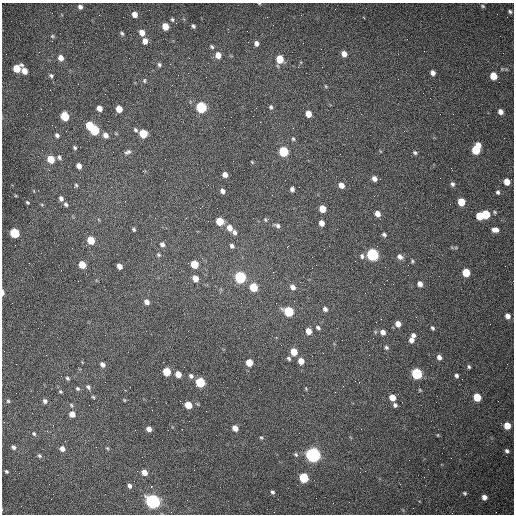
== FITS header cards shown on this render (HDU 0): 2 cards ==
NAXIS1  =                  512 /fastest changing axis
NAXIS2  =                  512 /next to fastest changing axis

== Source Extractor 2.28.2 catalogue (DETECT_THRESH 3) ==
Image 512 x 512 px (HDU 0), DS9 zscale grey, 1 PNG px = 1 image px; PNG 516 x 516 px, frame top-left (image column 1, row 512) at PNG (2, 3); no overlay
Background 1500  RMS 23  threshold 67.7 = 3 sigma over >= 5 px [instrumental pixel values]
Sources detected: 167; all 167 listed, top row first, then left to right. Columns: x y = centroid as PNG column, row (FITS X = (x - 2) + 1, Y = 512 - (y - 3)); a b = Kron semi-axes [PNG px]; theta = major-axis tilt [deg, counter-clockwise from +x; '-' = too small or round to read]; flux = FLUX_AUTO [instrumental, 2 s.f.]
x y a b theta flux
259 3 4 2 - 1100
483 6 6 4 -27 2200
80 7 5 5 - 5000
510 12 5 4 - 2700
135 14 6 5 - 11000
172 19 5 5 - 2500
165 26 5 5 - 22000
193 26 4 3 - 2800
142 32 6 5 - 14000
122 33 6 4 -47 2500
51 36 5 4 - 3100
145 41 6 5 - 10000
256 43 5 5 - 5600
212 47 6 4 -45 2500
344 54 5 5 - 12000
218 55 7 6 - 13000
61 58 6 6 - 9400
280 59 6 5 - 39000
159 65 5 5 - 2900
17 68 7 6 - 36000
24 71 5 5 - 14000
433 73 5 4 - 6700
51 76 6 5 - 3000
493 76 6 5 - 33000
144 81 7 5 89 2400
326 86 5 4 - 1600
105 94 2 2 - 630
201 107 6 5 - 150000
271 107 6 5 - 2900
99 108 5 4 - 11000
119 109 5 5 - 22000
500 112 5 4 - 8400
308 114 5 5 - 19000
65 116 6 5 - 66000
89 125 5 5 - 45000
293 128 2 2 - 770
95 130 6 5 - 110000
135 130 6 5 - 2700
404 131 2 2 - 670
143 134 6 5 - 50000
57 135 6 5 - 4300
105 135 7 6 - 7400
293 139 5 4 - 2200
75 148 5 4 - 2800
476 149 9 5 68 69000
283 151 6 5 - 110000
128 152 9 6 26 4400
415 153 6 5 - 2800
59 157 6 5 - 3600
51 159 6 5 - 33000
252 162 5 3 - 1400
79 166 5 5 - 9300
225 175 5 4 - 8500
374 179 5 4 - 8700
507 182 5 5 - 17000
452 184 6 5 - 3800
76 185 5 4 - 2200
341 185 6 5 - 11000
299 187 2 2 - 990
292 189 5 4 - 5200
34 191 5 3 - 1200
222 191 5 4 - 5100
498 192 7 5 -69 3500
61 199 5 5 - 5600
27 202 4 3 - 1900
461 202 6 5 - 39000
66 204 6 5 - 3400
322 209 5 5 - 26000
495 212 7 4 -28 2500
377 214 6 5 - 11000
486 214 6 5 - 49000
480 216 6 5 - 41000
265 220 5 5 - 2100
220 221 6 5 - 42000
322 223 5 4 - 11000
277 225 8 5 -27 4400
229 228 7 6 - 12000
134 229 4 3 - 2100
495 230 8 6 -6 9200
235 232 5 5 - 5100
14 233 6 5 - 99000
384 234 5 4 - 3100
91 240 6 5 - 36000
162 244 6 5 - 5000
232 246 6 5 - 4000
372 254 6 5 - 280000
158 255 6 5 - 2300
362 256 7 5 -82 3700
400 257 7 6 - 6900
412 261 5 4 - 2000
194 264 5 5 - 41000
82 265 5 5 - 32000
119 266 5 4 - 11000
312 268 2 2 - 740
466 273 6 5 - 43000
240 277 6 5 - 210000
195 278 5 5 - 16000
273 278 2 2 - 700
420 284 5 5 - 8600
253 287 6 5 - 50000
293 287 7 6 - 7300
3 292 6 3 -89 6800
147 302 6 5 - 7900
276 303 2 2 - 1200
325 309 6 5 - 4800
289 311 6 5 - 110000
507 316 6 5 - 8200
398 324 5 5 - 11000
318 328 6 4 -35 3100
432 328 5 4 - 2600
308 331 6 5 - 15000
383 332 6 5 - 7900
413 335 5 5 - 4600
411 340 5 5 - 7300
386 347 6 5 - 2800
294 352 6 5 - 26000
439 357 5 4 - 7000
289 358 5 4 - 2900
301 361 5 5 - 16000
249 363 5 5 - 22000
102 364 5 4 - 6500
469 367 5 4 - 2400
167 372 5 5 - 49000
178 374 5 5 - 16000
417 374 6 5 - 170000
191 376 6 5 - 4300
456 376 4 3 - 3500
67 378 5 4 - 2400
200 382 6 5 - 100000
88 387 7 5 -51 3700
78 389 6 5 - 2600
306 389 5 3 - 1400
60 392 4 4 - 1900
392 397 5 5 - 20000
477 397 6 5 - 49000
94 398 7 4 -62 2400
124 400 4 4 - 1500
8 401 5 4 - 1900
45 401 5 5 - 4400
71 405 6 4 -60 2100
188 405 5 5 - 28000
395 405 5 4 - 4100
72 414 6 5 - 13000
507 426 5 5 - 26000
235 428 5 4 - 13000
149 429 5 4 - 8200
182 429 2 2 - 1100
34 434 6 5 - 2700
438 435 5 3 - 1200
261 437 4 4 - 1700
13 447 5 4 - 4200
107 448 5 5 - 1800
62 449 6 5 - 8300
507 451 6 5 - 3700
296 454 7 4 -49 2700
313 455 6 6 - 720000
40 456 6 5 - 2900
6 471 4 4 - 2300
144 472 5 5 - 13000
304 478 6 5 - 92000
400 484 2 2 - 710
130 486 5 4 - 4300
272 492 5 4 - 3300
465 493 5 4 - 2300
484 497 5 5 - 8600
316 498 2 2 - 3200
153 501 6 6 - 590000
At the frame edge (FLAGS 8, measured only in part): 2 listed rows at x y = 259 3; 3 292